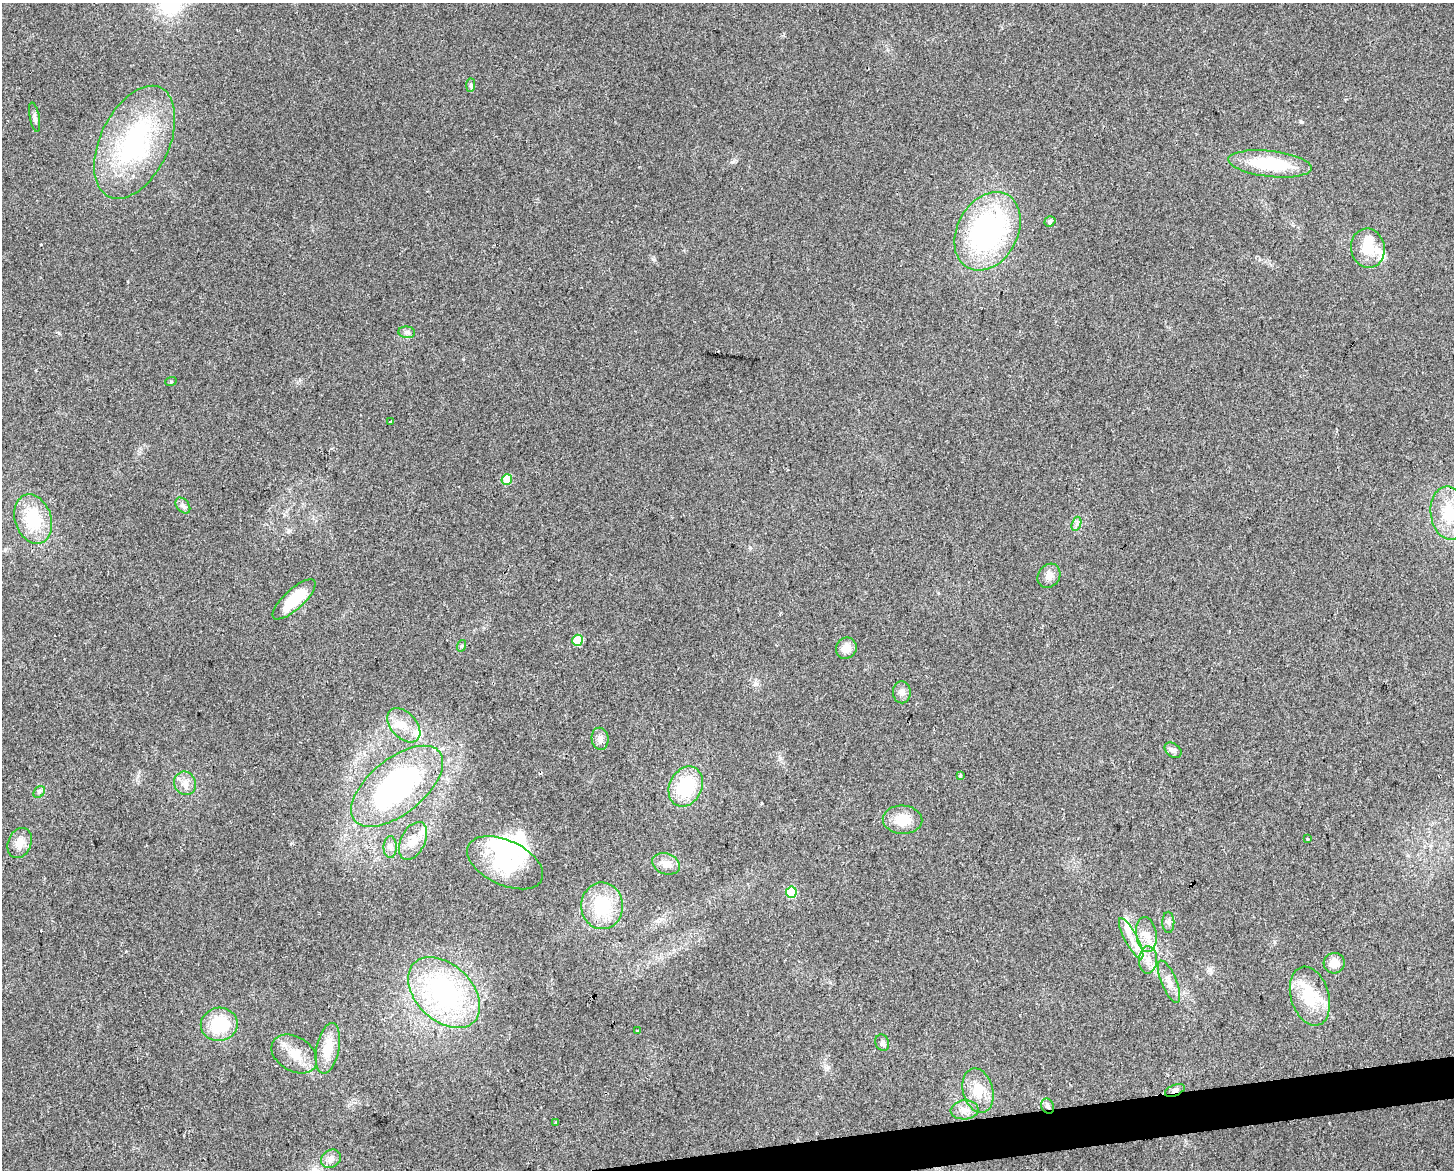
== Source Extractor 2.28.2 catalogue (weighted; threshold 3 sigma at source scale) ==
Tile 5 of 3 x 4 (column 2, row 2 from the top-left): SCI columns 1466-2917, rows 2335-3502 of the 4427 x 4669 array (HDU 1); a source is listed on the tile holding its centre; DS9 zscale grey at full resolution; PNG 1456 x 1172 px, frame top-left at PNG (2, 3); each listed source drawn as its Kron ellipse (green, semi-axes under 4 px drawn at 4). Shown black and unused: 2% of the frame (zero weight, under 2 of 3 exposures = <1% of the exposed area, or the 3 px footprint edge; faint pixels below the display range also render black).
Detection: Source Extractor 2.28.2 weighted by HDU 2 'WHT'; one run over the whole footprint, this tile lists its part. Background 0.0441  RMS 0.0067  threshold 0.0299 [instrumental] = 3 sigma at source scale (4.5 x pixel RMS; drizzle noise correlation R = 1.50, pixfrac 1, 0.0396/0.0396 arcsec/px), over >= 5 px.
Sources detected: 73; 5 inside a brighter object's white glare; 1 cosmic-ray / hot-pixel residue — neither listed nor drawn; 10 inside a brighter listed object's ellipse — not listed separately; the other 57 listed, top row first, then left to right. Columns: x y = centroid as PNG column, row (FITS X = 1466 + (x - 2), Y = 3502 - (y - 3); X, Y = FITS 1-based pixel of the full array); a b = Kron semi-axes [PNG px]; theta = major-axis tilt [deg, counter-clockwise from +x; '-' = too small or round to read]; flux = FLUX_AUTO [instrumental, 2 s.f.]
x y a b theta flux
471 85 7 4 89 1.3
35 117 15 5 -79 2.4
135 142 60 34 64 100
1270 164 42 13 -6 39
1050 221 5 5 - 1.7
987 231 41 30 61 140
1368 248 20 17 -78 16
407 332 8 5 -7 2
171 381 6 3 20 0.69
391 421 4 3 - 4.5
507 479 5 5 - 14
183 505 9 6 -50 2.1
1449 513 27 18 -83 25
33 519 25 18 -71 31
1076 524 7 4 71 1.8
1049 576 13 10 54 4.8
294 599 27 10 42 23
578 640 5 5 - 27
461 646 6 4 71 0.98
846 648 11 10 - 7.3
902 692 11 9 -87 3.6
404 725 20 12 -47 11
600 739 11 8 -81 3.9
1173 750 9 6 -37 2.5
960 776 3 3 - 3.5
185 783 12 11 - 5.5
397 786 54 27 39 130
686 786 21 16 64 37
39 792 6 5 - 1.5
903 820 20 14 -3 13
1308 838 3 2 - 0.93
413 841 20 12 63 9.9
20 843 15 11 68 7.7
390 847 11 6 90 2.9
505 863 41 22 -25 39
666 864 14 10 -21 6
791 892 5 5 - 33
602 906 23 21 -87 33
1168 922 10 6 -89 2.2
1146 934 18 10 -82 8
1131 939 23 6 -62 8.2
1148 960 13 9 88 6.1
1334 963 10 10 - 6.8
1169 982 22 7 -68 6.2
444 992 42 28 -44 110
1310 996 30 19 -73 29
219 1024 18 16 10 29
637 1031 3 3 - 1.9
882 1043 8 6 -68 2
328 1048 26 11 78 16
294 1054 24 17 -31 14
1175 1090 10 5 23 2.7
978 1091 23 15 -75 15
1048 1106 8 6 -63 2.2
965 1110 14 9 5 5.4
556 1122 3 3 - 0.62
331 1159 10 8 31 3.8
Overlapping masked pixels (flux is a lower limit): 2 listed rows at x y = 1175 1090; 1048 1106
Isophote crosses this tile's border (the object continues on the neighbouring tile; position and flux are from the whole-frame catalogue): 1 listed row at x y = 1449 513
Unlisted compact peaks at least as high as the median listed source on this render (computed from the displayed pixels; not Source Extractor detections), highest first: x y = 732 162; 1302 122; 290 531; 653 259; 59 333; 674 950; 292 843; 1210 970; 463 359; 780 758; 762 803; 828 1067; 126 951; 1274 942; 756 684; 41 930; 36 370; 750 547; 830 982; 300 380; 938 593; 138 776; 128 281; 1329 1123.